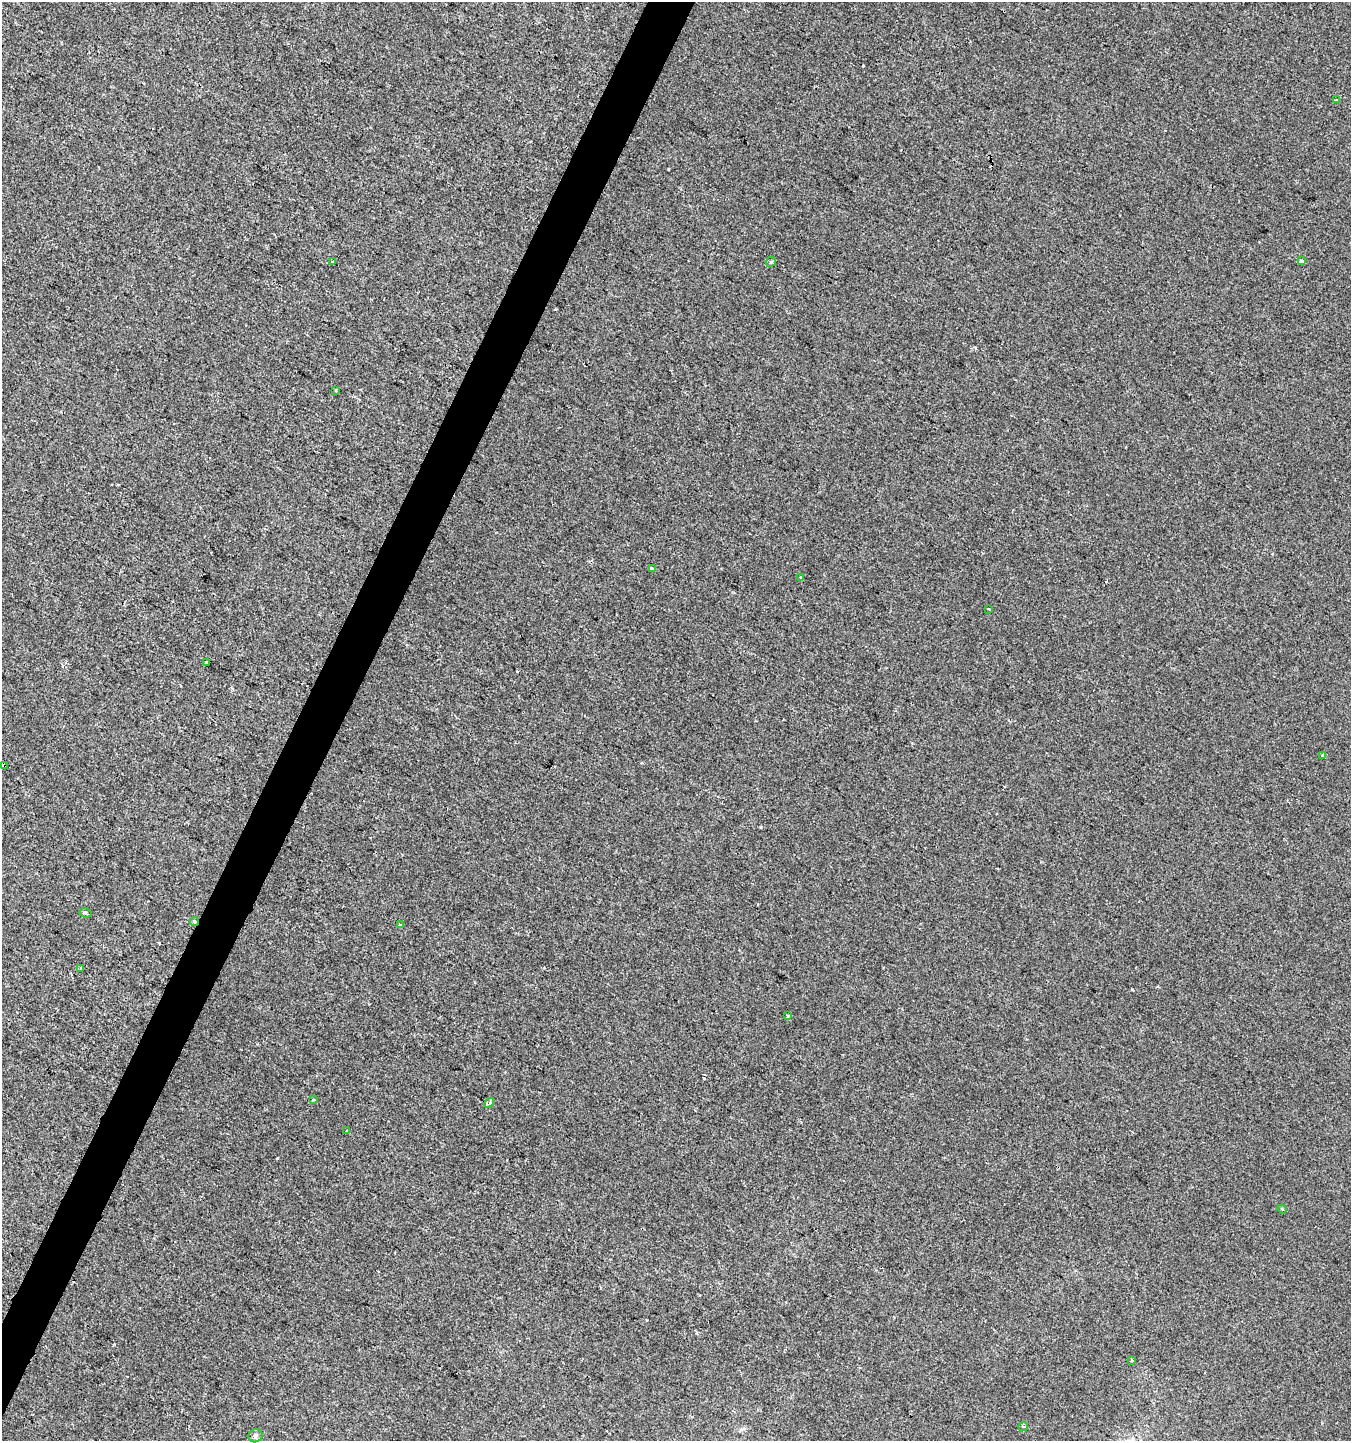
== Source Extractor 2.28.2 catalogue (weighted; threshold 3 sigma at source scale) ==
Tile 7 of 4 x 4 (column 3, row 2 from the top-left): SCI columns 2963-4311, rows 2878-4316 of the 5859 x 5761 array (HDU 1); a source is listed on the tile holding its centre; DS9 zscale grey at full resolution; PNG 1353 x 1443 px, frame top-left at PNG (2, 2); each listed source drawn as its Kron ellipse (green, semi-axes under 4 px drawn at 4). Shown black and unused: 3% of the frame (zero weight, under 2 of 3 exposures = <1% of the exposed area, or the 3 px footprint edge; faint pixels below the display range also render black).
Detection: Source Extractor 2.28.2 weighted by HDU 2 'WHT'; one run over the whole footprint, this tile lists its part. Background -0.00106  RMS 0.0042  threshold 0.019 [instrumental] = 3 sigma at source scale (4.5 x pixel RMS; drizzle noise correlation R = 1.50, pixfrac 1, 0.0396/0.0396 arcsec/px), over >= 5 px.
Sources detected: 28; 5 cosmic-ray / hot-pixel residue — neither listed nor drawn; the other 23 listed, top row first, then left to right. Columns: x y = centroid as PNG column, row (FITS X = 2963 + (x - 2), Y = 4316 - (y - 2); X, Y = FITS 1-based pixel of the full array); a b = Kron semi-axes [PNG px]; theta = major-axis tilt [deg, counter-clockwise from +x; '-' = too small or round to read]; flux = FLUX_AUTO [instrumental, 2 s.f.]
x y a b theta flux
1336 100 4 2 - 0.37
1301 261 4 3 - 1.6
333 262 3 3 - 1.1
771 262 5 4 - 0.64
336 390 3 3 - 0.48
652 568 4 3 - 0.8
800 577 3 3 - 1.2
989 609 3 2 - 0.52
206 662 3 3 - 3.4
1323 756 4 3 - 1.7
4 766 3 3 - 3.6
86 913 6 4 -11 0.82
194 922 4 4 - 0.84
400 925 4 3 - 1.5
81 968 3 2 - 0.57
787 1016 4 3 - 0.48
313 1100 4 3 - 0.7
489 1103 5 3 - 3
346 1131 3 2 - 0.33
1282 1209 4 3 - 0.48
1132 1360 4 3 - 2.1
1023 1426 5 2 - 0.44
255 1436 7 6 - 1.1
Overlapping masked pixels (flux is a lower limit): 2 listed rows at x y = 4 766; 194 922
Unlisted compact peaks at least as high as the median listed source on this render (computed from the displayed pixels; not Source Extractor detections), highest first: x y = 114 1344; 668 169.